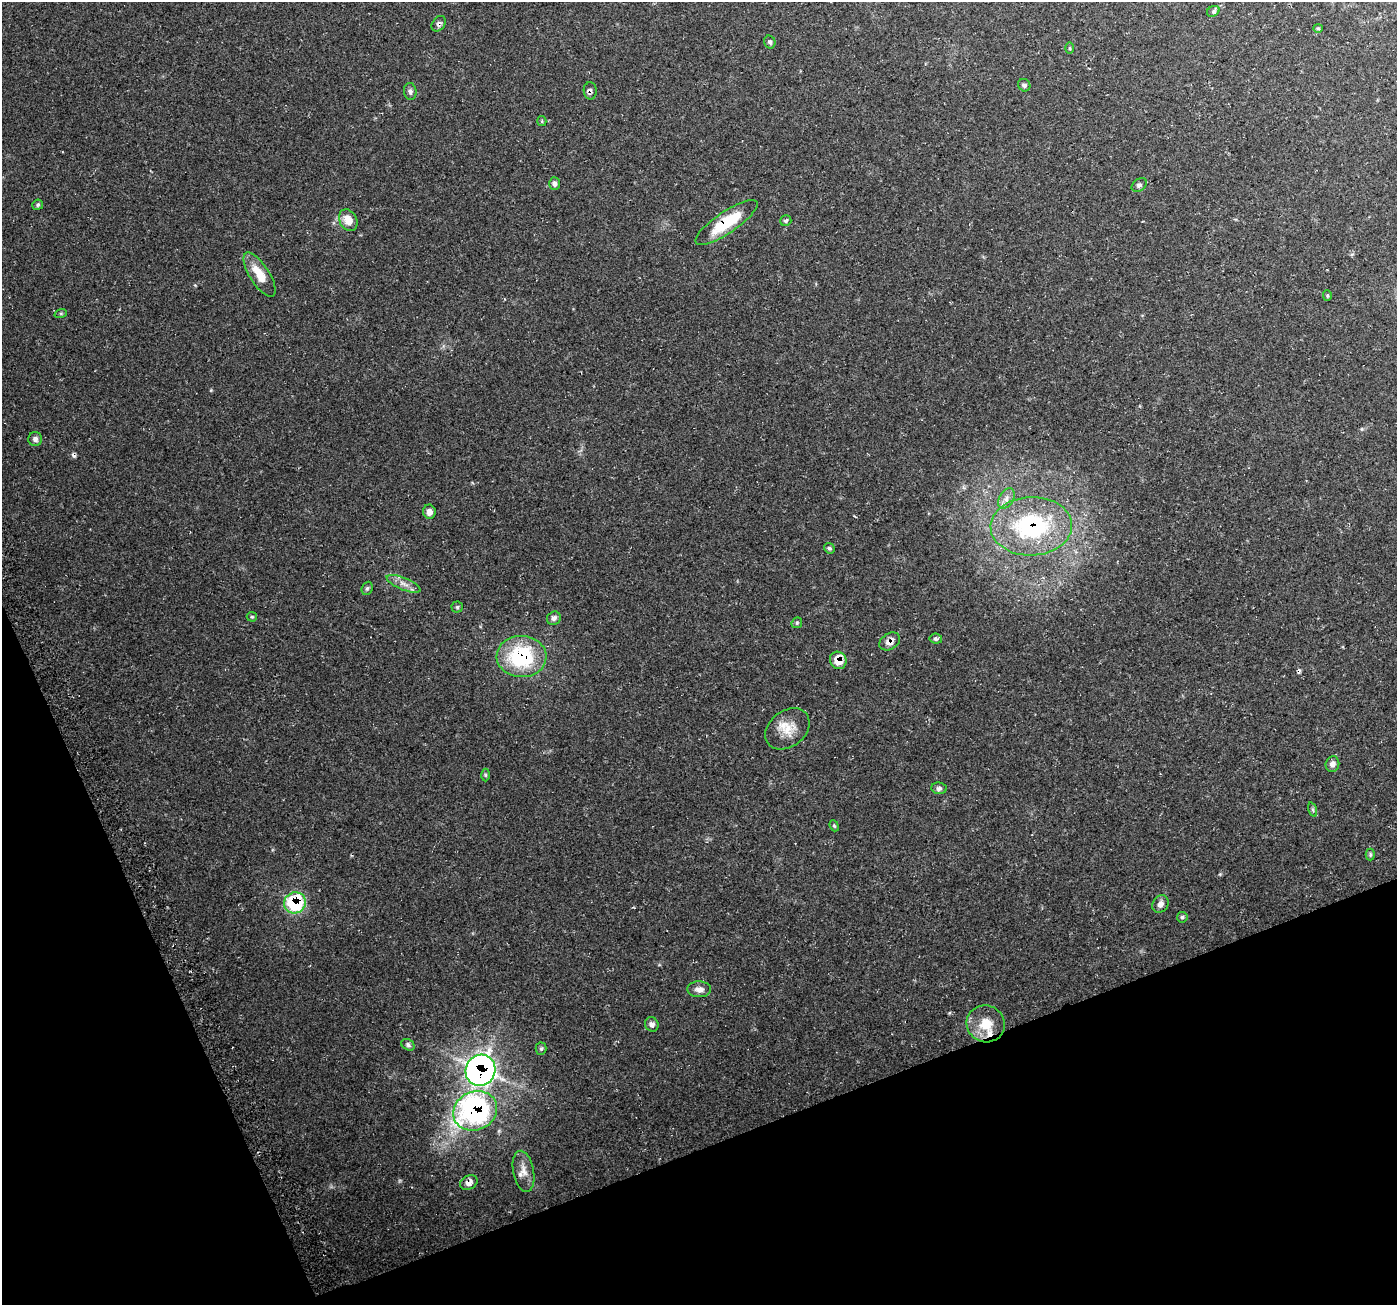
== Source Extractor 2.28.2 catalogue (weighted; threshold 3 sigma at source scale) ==
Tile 14 of 4 x 4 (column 2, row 4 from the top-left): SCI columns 1428-2822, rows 99-1401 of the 5650 x 5462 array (HDU 1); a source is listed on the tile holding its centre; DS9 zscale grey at full resolution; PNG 1399 x 1307 px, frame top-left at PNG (2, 2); each listed source drawn as its Kron ellipse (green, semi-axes under 4 px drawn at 4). Shown black and unused: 19% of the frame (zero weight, under 3 of 4 exposures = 3% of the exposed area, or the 3 px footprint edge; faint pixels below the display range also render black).
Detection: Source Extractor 2.28.2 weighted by HDU 2 'WHT'; one run over the whole footprint, this tile lists its part. Background 0.0496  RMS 0.0043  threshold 0.0195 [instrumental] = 3 sigma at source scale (4.5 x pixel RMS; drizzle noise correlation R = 1.50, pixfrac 1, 0.0396/0.0396 arcsec/px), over >= 5 px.
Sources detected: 54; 1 cosmic-ray / hot-pixel residue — neither listed nor drawn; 1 inside a brighter listed object's ellipse — not listed separately; the other 52 listed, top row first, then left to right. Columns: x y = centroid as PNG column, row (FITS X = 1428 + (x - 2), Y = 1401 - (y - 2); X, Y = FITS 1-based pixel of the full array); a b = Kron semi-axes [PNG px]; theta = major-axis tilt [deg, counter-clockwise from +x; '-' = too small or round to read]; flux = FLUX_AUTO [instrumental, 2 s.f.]
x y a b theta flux
1213 11 7 5 31 0.88
439 24 9 6 53 1.2
1318 28 4 4 - 0.52
770 42 6 5 - 1
1070 48 6 4 -89 0.48
1024 85 6 6 - 1.2
410 91 8 6 -85 1.2
590 91 8 6 -88 1.3
542 121 5 4 - 0.56
554 184 6 5 - 1.3
1139 185 8 6 36 1.2
38 205 5 5 - 0.73
348 220 11 8 -62 5.2
786 221 6 5 - 0.93
726 222 37 10 34 18
260 275 25 9 -57 8.6
1327 296 5 4 - 0.54
61 313 6 4 19 0.56
35 439 7 7 - 1.4
1006 498 11 7 61 2.3
429 512 7 6 - 2.2
1031 526 41 29 2 55
829 548 5 5 - 0.79
404 584 18 6 -23 2.9
367 588 7 5 68 0.78
457 607 5 5 - 0.67
252 617 5 4 - 0.55
554 618 7 6 - 1.6
797 623 6 5 - 0.61
936 639 6 5 - 0.84
890 641 11 8 33 3.2
522 657 25 20 -2 37
838 660 9 8 - 6.9
787 729 24 18 38 8.3
1332 764 8 7 - 1.9
485 775 6 4 -89 0.59
939 788 7 6 - 1.4
1313 810 7 3 -71 0.67
834 826 6 4 -67 0.55
1370 855 6 4 90 0.68
295 903 11 10 - 33
1160 904 9 7 55 2.2
1182 917 5 5 - 0.74
699 989 12 8 -1 2.9
652 1024 7 6 - 1.6
986 1024 19 18 - 9.6
408 1045 7 5 -32 0.95
541 1049 6 5 - 0.75
480 1070 16 14 61 190
475 1111 22 19 25 94
524 1171 21 10 -79 4.4
469 1183 9 6 29 2.5
Overlapping masked pixels (flux is a lower limit): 11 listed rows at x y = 439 24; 590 91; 726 222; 1031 526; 890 641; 522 657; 838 660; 295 903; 480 1070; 475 1111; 469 1183